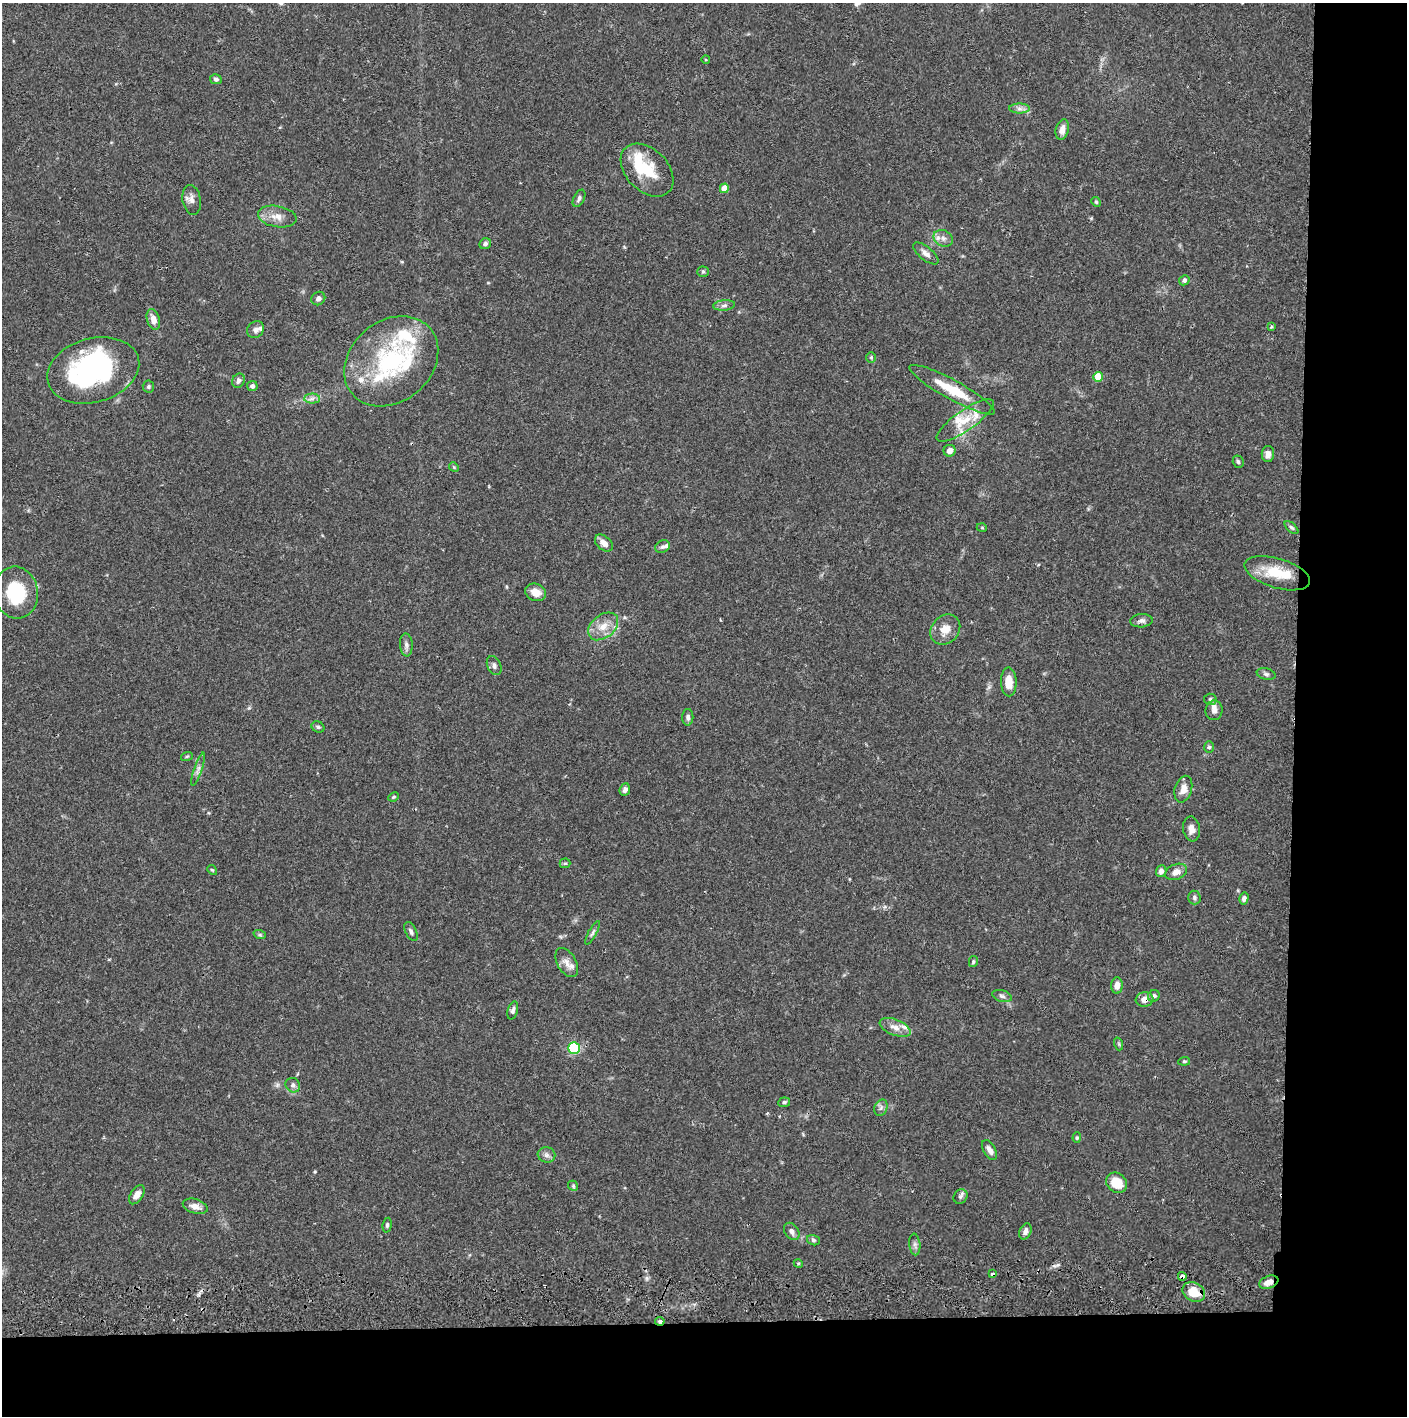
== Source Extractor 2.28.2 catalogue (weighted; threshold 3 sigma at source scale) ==
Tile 9 of 3 x 3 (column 3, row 3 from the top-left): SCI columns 2815-4219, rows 57-1470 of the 4226 x 4357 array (HDU 1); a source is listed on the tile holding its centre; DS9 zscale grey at full resolution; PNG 1409 x 1418 px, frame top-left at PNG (2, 3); each listed source drawn as its Kron ellipse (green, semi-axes under 4 px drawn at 4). Shown black and unused: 14% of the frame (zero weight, under 2 of 3 exposures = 3% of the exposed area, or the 3 px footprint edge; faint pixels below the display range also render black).
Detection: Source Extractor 2.28.2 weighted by HDU 2 'WHT'; one run over the whole footprint, this tile lists its part. Background 0.0679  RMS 0.0048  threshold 0.0218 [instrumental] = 3 sigma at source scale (4.5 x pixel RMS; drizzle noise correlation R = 1.50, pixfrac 1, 0.05/0.05 arcsec/px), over >= 5 px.
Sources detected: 115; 2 inside a brighter object's white glare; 1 cosmic-ray / hot-pixel residue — neither listed nor drawn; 11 inside a brighter listed object's ellipse — not listed separately; the other 101 listed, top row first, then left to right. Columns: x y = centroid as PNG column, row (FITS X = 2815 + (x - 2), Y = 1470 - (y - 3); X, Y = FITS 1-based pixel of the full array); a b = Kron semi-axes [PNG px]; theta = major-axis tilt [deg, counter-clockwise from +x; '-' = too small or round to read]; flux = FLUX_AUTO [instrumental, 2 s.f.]
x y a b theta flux
706 60 4 3 - 0.39
216 79 6 5 - 1.1
1019 109 10 5 0 1.9
1062 129 10 6 74 3.2
647 170 31 21 -45 17
724 188 5 4 - 7.5
579 198 9 5 62 1.4
192 200 15 9 -80 3.1
1096 202 5 4 - 0.63
277 217 19 10 -10 5.4
943 238 10 8 -26 2.6
485 244 6 5 - 1.5
926 253 15 6 -39 2.7
703 272 5 5 - 0.76
1184 280 5 5 - 1.4
318 298 7 6 - 1.7
724 305 11 5 5 1.6
153 319 11 6 -74 4
1271 327 4 3 - 0.67
255 330 9 7 42 2.1
871 357 5 4 - 0.66
391 361 51 40 40 60
93 370 47 32 16 87
1098 377 5 4 - 9.5
238 381 7 6 - 1.7
252 386 5 5 - 1.5
148 387 6 5 - 0.83
952 390 48 9 -29 16
312 399 7 5 1 1.5
965 420 34 10 35 11
949 451 6 6 - 2.9
1268 454 8 6 87 2.4
1238 462 6 5 - 1
454 467 5 4 - 0.56
1291 527 8 4 -41 0.95
982 528 5 3 - 0.46
604 543 10 7 -41 3.6
663 547 7 6 - 1.3
1277 573 34 14 -17 16
536 592 11 8 -22 4.7
16 593 26 22 -82 24
1141 621 11 6 4 1.8
603 626 17 11 39 6.6
945 629 16 13 49 6.4
406 645 11 6 -85 1.8
494 665 10 6 -66 1.7
1266 674 9 5 -15 1.3
1009 682 14 7 -88 6.8
1210 699 6 5 - 0.96
1214 710 10 8 84 2.6
688 717 8 5 90 1.5
318 727 7 5 -27 0.99
1209 747 6 5 - 0.87
187 756 6 3 19 0.6
198 769 17 4 72 1.9
1183 789 14 8 73 4.6
625 790 6 5 - 1.7
393 797 5 3 - 0.58
1191 829 12 8 -81 3.4
565 863 5 5 - 0.69
212 870 5 4 - 0.59
1161 871 6 5 - 2.2
1176 872 11 7 23 3.4
1194 897 7 6 - 1.2
1244 899 6 4 74 1.6
411 931 10 5 -64 1.4
593 933 13 4 62 1.3
260 935 6 4 -18 0.71
973 962 5 4 - 0.76
567 963 16 9 -60 3.8
1117 985 8 6 86 3.5
1002 996 10 5 -16 1.5
1154 996 6 5 - 1.5
1145 999 9 7 6 3.4
513 1010 9 5 74 1.5
895 1027 16 8 -22 4
1119 1044 6 4 -72 0.64
574 1048 6 5 - 50
1184 1061 6 4 6 0.61
293 1085 7 7 - 1.8
784 1102 6 5 - 1
881 1108 8 6 69 1.6
1077 1138 5 4 - 0.74
990 1150 11 6 -60 2.6
546 1155 9 7 -18 1.9
1117 1183 11 9 -40 9.5
573 1186 5 4 - 0.71
137 1195 11 6 56 3.5
960 1197 8 6 46 1.3
195 1206 13 7 -17 3.7
387 1225 7 4 83 0.93
792 1231 9 6 -54 2.1
1025 1231 8 5 67 2.4
813 1240 6 5 - 1
915 1245 11 5 -84 1.5
798 1263 4 3 - 0.51
993 1274 4 3 - 2.1
1182 1276 4 4 - 5
1269 1282 10 6 20 3.2
1194 1292 12 9 -30 10
660 1321 4 3 - 2
Overlapping masked pixels (flux is a lower limit): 6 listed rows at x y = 1145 999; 993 1274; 1182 1276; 1269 1282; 1194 1292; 660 1321